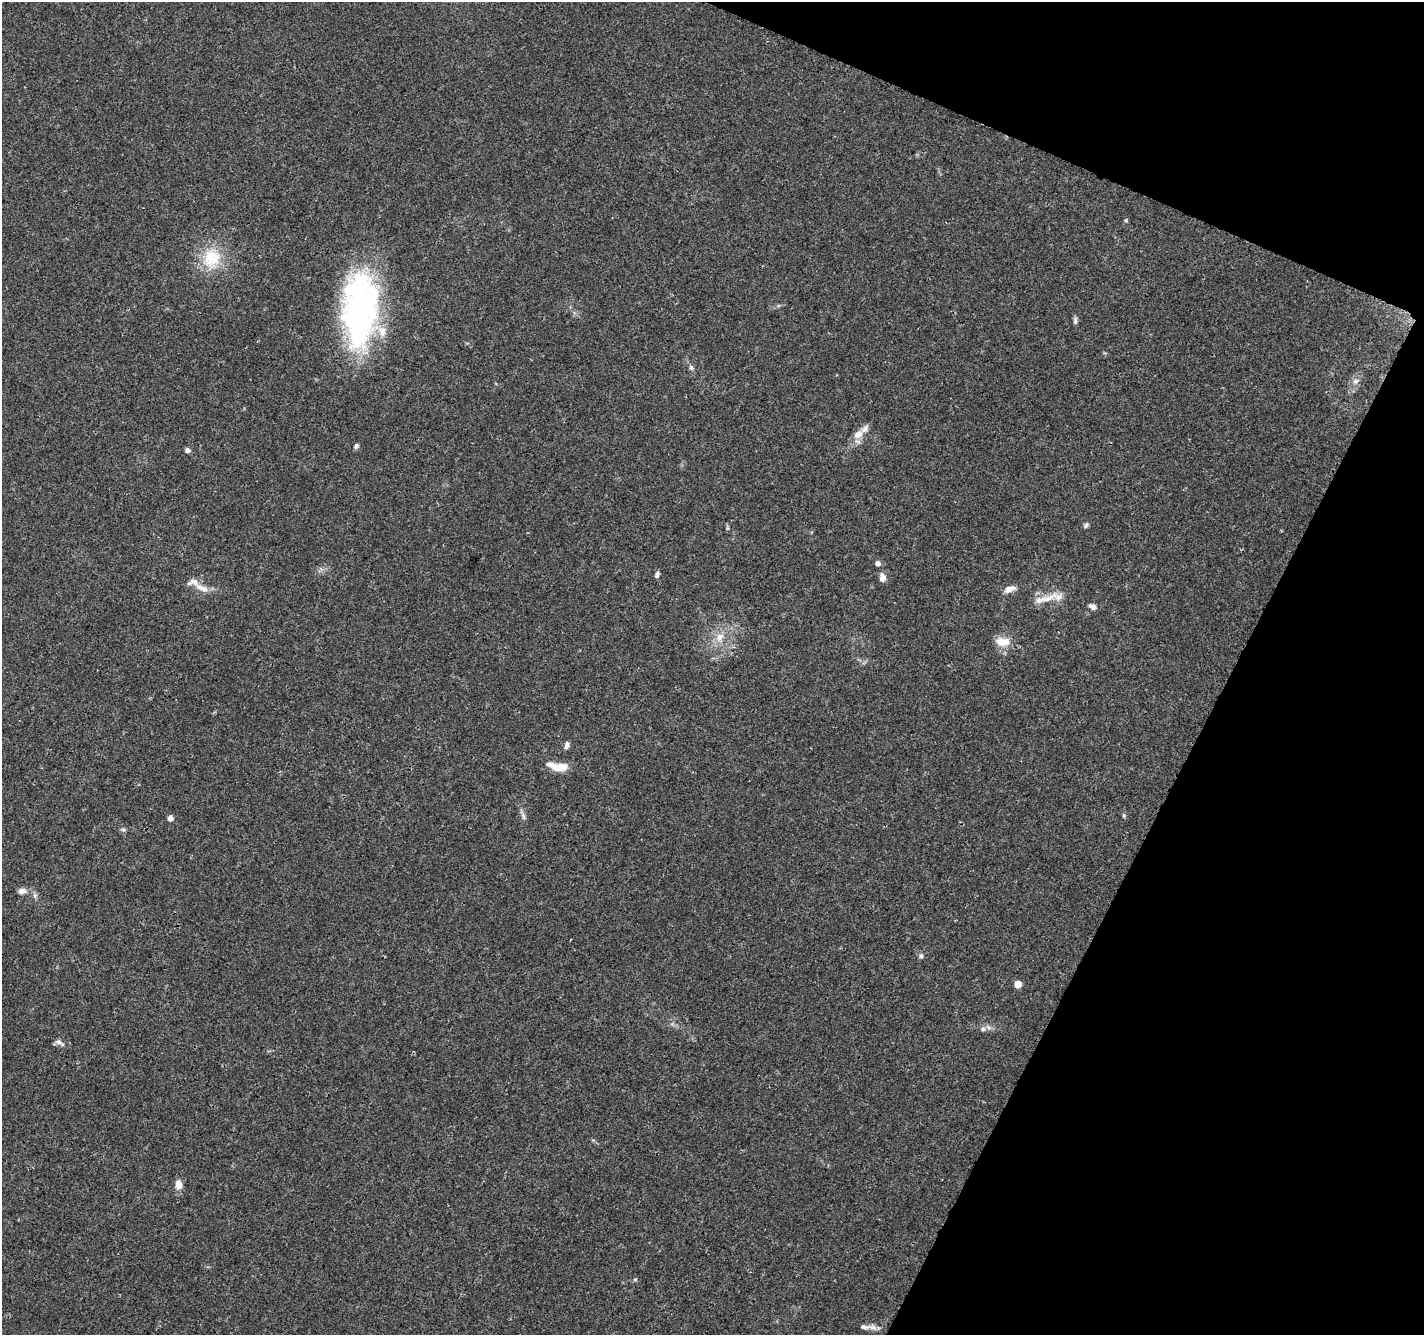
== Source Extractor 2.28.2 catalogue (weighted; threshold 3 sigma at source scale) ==
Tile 8 of 4 x 4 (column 4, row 2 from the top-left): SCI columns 4273-5694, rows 2875-4207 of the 5705 x 5813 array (HDU 1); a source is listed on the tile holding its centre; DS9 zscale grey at full resolution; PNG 1426 x 1337 px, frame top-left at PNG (2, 2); no overlay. Shown black and unused: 21% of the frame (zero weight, under 3 of 4 exposures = <1% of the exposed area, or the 3 px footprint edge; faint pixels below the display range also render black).
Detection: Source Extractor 2.28.2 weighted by HDU 2 'WHT'; one run over the whole footprint, this tile lists its part. Background 0.0473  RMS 0.0039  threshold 0.0175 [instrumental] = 3 sigma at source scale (4.5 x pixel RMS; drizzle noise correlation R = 1.50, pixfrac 1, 0.0396/0.0396 arcsec/px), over >= 5 px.
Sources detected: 42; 1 inside a brighter object's white glare — not listed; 7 inside a brighter listed object's ellipse — not listed separately; the other 34 listed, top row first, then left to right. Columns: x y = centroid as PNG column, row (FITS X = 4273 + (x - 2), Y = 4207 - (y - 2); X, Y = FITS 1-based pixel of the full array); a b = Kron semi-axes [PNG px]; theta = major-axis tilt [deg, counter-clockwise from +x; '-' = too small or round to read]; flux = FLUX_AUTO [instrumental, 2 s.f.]
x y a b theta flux
1126 220 5 4 - 0.47
212 258 31 25 73 16
359 310 82 40 85 100
1075 320 10 5 81 0.98
691 368 8 5 -50 0.97
1356 381 8 7 - 1.6
858 434 14 10 36 3.7
356 446 6 5 - 0.95
188 450 6 5 - 1.2
1086 525 7 5 54 0.84
727 528 6 4 90 0.57
878 563 5 5 - 1.9
657 574 8 5 67 0.98
882 577 11 7 -84 2.1
202 588 23 8 -24 3.9
1009 589 13 7 20 2.8
1040 600 21 9 18 4.4
1092 606 9 6 -26 1.7
720 637 15 9 49 4.2
1002 642 17 10 -5 5.8
567 745 9 6 79 1.4
560 767 18 9 6 6
1124 815 6 4 -70 0.57
523 816 11 5 -72 1.3
170 818 5 4 - 2.5
123 829 6 5 - 0.71
22 891 11 7 6 1.9
921 956 7 5 -90 0.89
1018 984 5 5 - 6.8
983 1029 7 7 - 1.1
60 1042 13 6 -32 1.6
178 1185 10 8 -83 3.3
635 1279 6 4 0 0.53
873 1327 14 7 -10 2.3